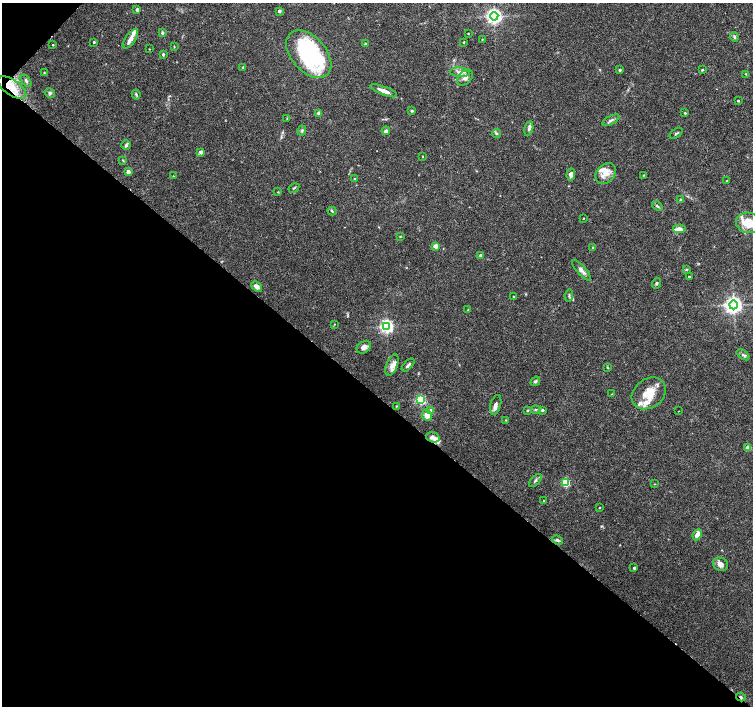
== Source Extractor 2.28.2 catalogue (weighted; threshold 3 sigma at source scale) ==
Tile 9 of 4 x 4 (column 1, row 3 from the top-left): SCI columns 1-1502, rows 1577-2983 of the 6018 x 6031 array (HDU 1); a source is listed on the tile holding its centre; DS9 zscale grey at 2 x 2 block average (1 PNG px = mean of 2 x 2 image px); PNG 755 x 708 px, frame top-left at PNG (2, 3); each listed source drawn as its Kron ellipse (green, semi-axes under 4 px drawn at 4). Shown black and unused: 45% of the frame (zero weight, under 3 of 6 exposures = <1% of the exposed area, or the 3 px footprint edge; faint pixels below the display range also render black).
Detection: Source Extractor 2.28.2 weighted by HDU 2 'WHT'; one run over the whole footprint, this tile lists its part. Background 0.0352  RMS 0.0021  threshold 0.00877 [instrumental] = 3 sigma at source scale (4.09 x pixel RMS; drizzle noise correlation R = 1.36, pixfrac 0.8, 0.0396/0.0396 arcsec/px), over >= 5 px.
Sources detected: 115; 1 inside a brighter object's white glare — neither listed nor drawn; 11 inside a brighter listed object's ellipse — not listed separately; the other 103 listed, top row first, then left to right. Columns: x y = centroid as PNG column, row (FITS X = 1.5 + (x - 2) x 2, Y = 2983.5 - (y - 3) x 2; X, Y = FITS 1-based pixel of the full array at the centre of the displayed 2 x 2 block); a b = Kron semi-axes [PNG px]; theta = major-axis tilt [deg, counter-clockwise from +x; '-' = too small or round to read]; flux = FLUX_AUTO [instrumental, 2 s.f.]
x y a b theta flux
137 9 2 2 - 1.7
279 11 2 2 - 1.9
494 16 4 4 - 170
162 33 4 3 - 0.65
468 33 2 2 - 0.32
734 37 5 4 - 0.78
130 39 11 5 55 2.7
482 39 2 2 - 0.22
94 42 2 2 - 0.69
464 42 3 2 - 0.31
365 44 2 2 - 0.52
53 45 2 2 - 0.46
174 46 4 2 - 0.25
149 49 2 2 - 0.2
163 54 4 3 - 0.6
309 54 28 17 -49 56
243 67 2 2 - 0.45
620 70 2 2 - 0.87
702 70 2 2 - 0.54
460 72 10 4 -5 2.1
44 73 2 2 - 0.36
746 74 3 2 - 0.37
465 78 9 6 47 2.1
26 81 7 3 -54 0.86
12 87 17 7 -35 7.2
384 91 14 4 -21 3.2
50 93 5 4 - 0.95
136 95 5 3 - 0.63
738 101 2 2 - 0.53
412 111 3 2 - 0.9
319 113 3 2 - 3.5
685 113 3 3 - 0.42
287 118 3 2 - 0.39
611 120 9 3 26 1.1
529 129 7 4 77 1.1
302 131 5 3 - 0.63
386 131 4 3 - 1.3
496 133 4 3 - 0.67
676 133 7 2 38 0.59
126 145 5 4 - 0.8
201 152 2 2 - 3.4
422 156 3 2 - 0.25
123 160 3 3 - 0.32
128 172 2 2 - 3.1
606 173 11 9 47 4.8
571 175 6 4 85 1.9
643 175 3 2 - 0.24
173 176 2 2 - 0.41
354 179 2 2 - 0.25
727 181 2 2 - 0.39
294 188 6 2 32 0.49
278 192 3 2 - 0.28
680 200 3 3 - 0.38
657 206 6 3 -41 0.82
332 211 4 3 - 0.52
583 218 2 2 - 0.28
748 223 12 10 -12 11
679 229 6 4 3 2.8
400 236 3 2 - 0.33
436 246 3 3 - 2.9
593 247 3 2 - 0.76
480 255 3 3 - 0.64
687 269 4 2 - 0.39
582 270 13 4 -48 2.1
689 277 2 2 - 0.82
656 283 5 3 - 0.72
257 286 6 4 -41 2.2
569 295 6 2 82 0.56
513 297 2 2 - 0.4
733 305 4 4 - 220
468 310 3 2 - 0.32
334 324 3 2 - 0.22
387 326 4 4 - 110
364 347 8 5 33 2.3
743 355 7 2 -35 0.84
392 365 11 5 68 2.7
408 365 8 3 46 1
607 368 4 2 - 0.38
535 381 5 3 - 0.74
649 393 18 14 37 10
612 394 3 2 - 0.22
420 400 3 3 - 49
496 405 10 5 74 1.9
396 406 3 2 - 0.31
536 410 4 3 - 0.6
542 410 4 3 - 0.8
431 411 3 3 - 3.8
527 411 4 2 - 0.38
679 411 2 2 - 0.16
427 415 6 5 - 3.2
506 420 3 2 - 0.34
433 437 7 5 -16 1.9
748 448 3 3 - 7
535 480 8 2 45 0.89
566 483 3 3 - 27
655 484 3 2 - 0.21
544 501 3 2 - 0.4
599 507 2 2 - 0.26
697 535 6 4 65 3.1
557 540 6 3 -25 0.97
720 564 8 6 -27 2.5
634 568 2 2 - 0.76
741 697 5 2 - 0.94
Overlapping masked pixels (flux is a lower limit): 2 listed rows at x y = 12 87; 741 697
Isophote crosses this tile's border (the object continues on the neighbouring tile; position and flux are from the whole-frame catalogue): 1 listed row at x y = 748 223
Diffuse or blended objects may show on this block-average render without a row.